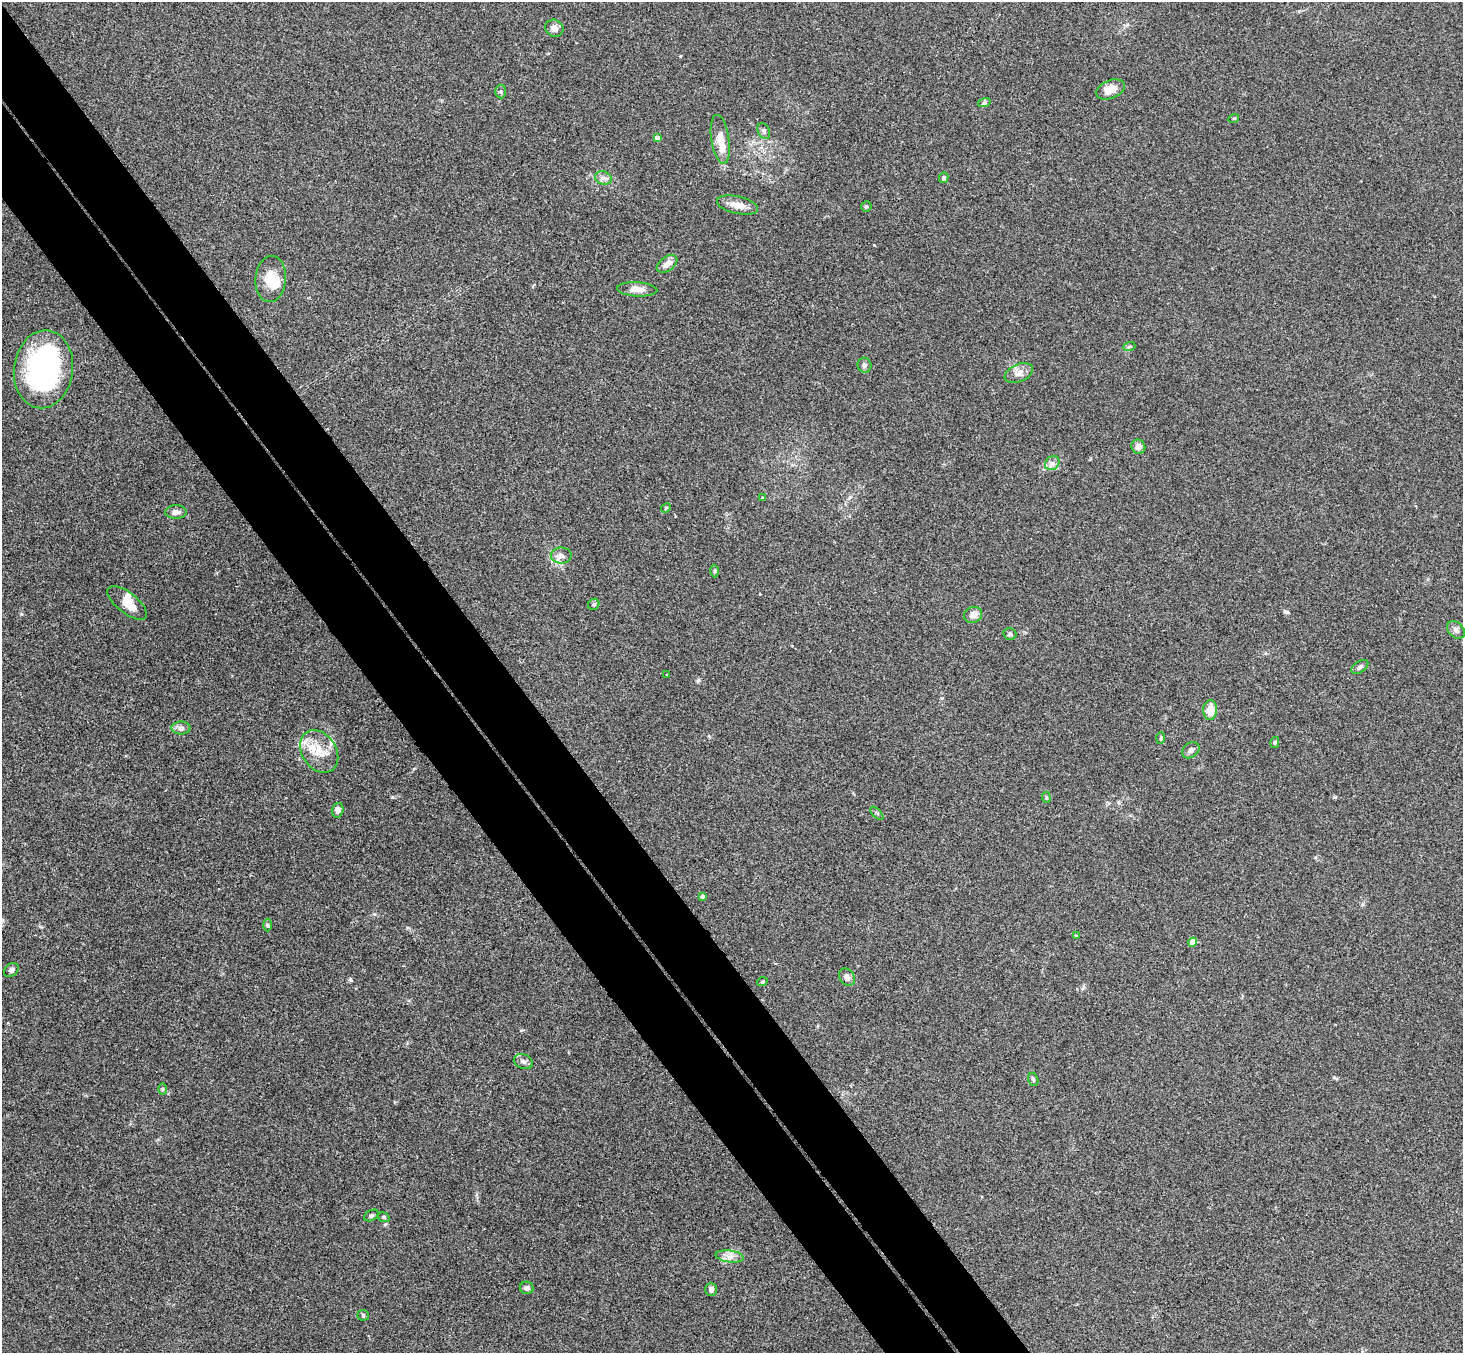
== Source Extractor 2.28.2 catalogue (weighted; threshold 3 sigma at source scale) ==
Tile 11 of 4 x 4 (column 3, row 3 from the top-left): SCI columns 2976-4436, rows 1682-3032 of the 5948 x 5929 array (HDU 1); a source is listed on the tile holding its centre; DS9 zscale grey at full resolution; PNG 1465 x 1355 px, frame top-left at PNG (2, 2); each listed source drawn as its Kron ellipse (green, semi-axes under 4 px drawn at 4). Shown black and unused: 9% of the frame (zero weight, under 3 of 4 exposures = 6% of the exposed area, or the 3 px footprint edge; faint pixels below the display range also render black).
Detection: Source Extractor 2.28.2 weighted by HDU 2 'WHT'; one run over the whole footprint, this tile lists its part. Background 0.204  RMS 0.0082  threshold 0.0368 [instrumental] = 3 sigma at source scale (4.5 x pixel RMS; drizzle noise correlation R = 1.50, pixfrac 1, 0.05/0.05 arcsec/px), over >= 5 px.
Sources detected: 65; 3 inside a brighter object's white glare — neither listed nor drawn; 4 inside a brighter listed object's ellipse — not listed separately; the other 58 listed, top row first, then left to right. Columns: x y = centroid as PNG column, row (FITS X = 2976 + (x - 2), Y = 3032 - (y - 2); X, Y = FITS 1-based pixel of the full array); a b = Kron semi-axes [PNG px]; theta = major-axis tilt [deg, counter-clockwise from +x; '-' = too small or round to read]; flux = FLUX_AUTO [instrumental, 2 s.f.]
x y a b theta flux
554 28 9 8 - 4.4
1110 89 15 9 22 9.4
501 91 7 5 -88 1.5
984 103 6 4 18 1.4
1234 118 5 3 - 0.72
764 131 8 6 -64 2.1
657 138 4 4 - 5
720 139 25 9 -81 12
603 178 8 6 -19 3.2
944 178 5 4 - 1.6
737 205 21 8 -13 8.3
866 206 5 5 - 1.3
667 264 11 7 35 6.5
271 279 23 15 85 16
637 289 20 7 -3 7.3
1129 347 6 3 19 1.1
864 365 7 7 - 2.3
43 369 39 29 82 150
1019 373 15 8 24 5.9
1138 447 7 7 - 4.2
1052 463 8 6 43 2.9
763 498 4 3 - 0.77
666 508 5 4 - 0.96
176 512 11 6 0 4.3
561 556 10 8 2 4.3
715 571 6 4 89 1.1
127 603 24 10 -38 11
594 604 6 5 - 1.4
973 615 9 8 - 6
1456 630 10 7 -46 3.4
1010 634 6 5 - 1.9
1360 667 9 5 34 2.4
666 675 3 2 - 0.5
1210 710 10 7 89 12
181 728 9 6 0 2.8
1161 738 6 4 87 0.92
1275 742 5 4 - 1.3
1191 750 9 7 35 3.1
319 751 23 17 -56 18
1046 797 5 3 - 0.95
338 810 7 5 75 3.4
877 813 8 3 -45 1.1
702 896 4 4 - 1.7
267 925 6 4 -88 1
1076 936 4 4 - 0.66
1193 942 4 4 - 14
11 970 8 6 41 2.1
847 977 9 7 -51 3.8
762 982 5 3 - 0.76
523 1062 10 7 -22 3
1033 1079 7 5 -73 1.5
162 1089 6 4 -89 1.2
371 1215 8 5 31 1.5
384 1217 6 4 -22 1.1
730 1256 14 6 -8 5.4
527 1288 7 6 - 2.7
711 1289 7 5 -90 2.5
363 1315 6 5 - 1.1
Unlisted compact peaks at least as high as the median listed source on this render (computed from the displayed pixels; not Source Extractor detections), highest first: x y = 351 980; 698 681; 21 614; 1287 612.